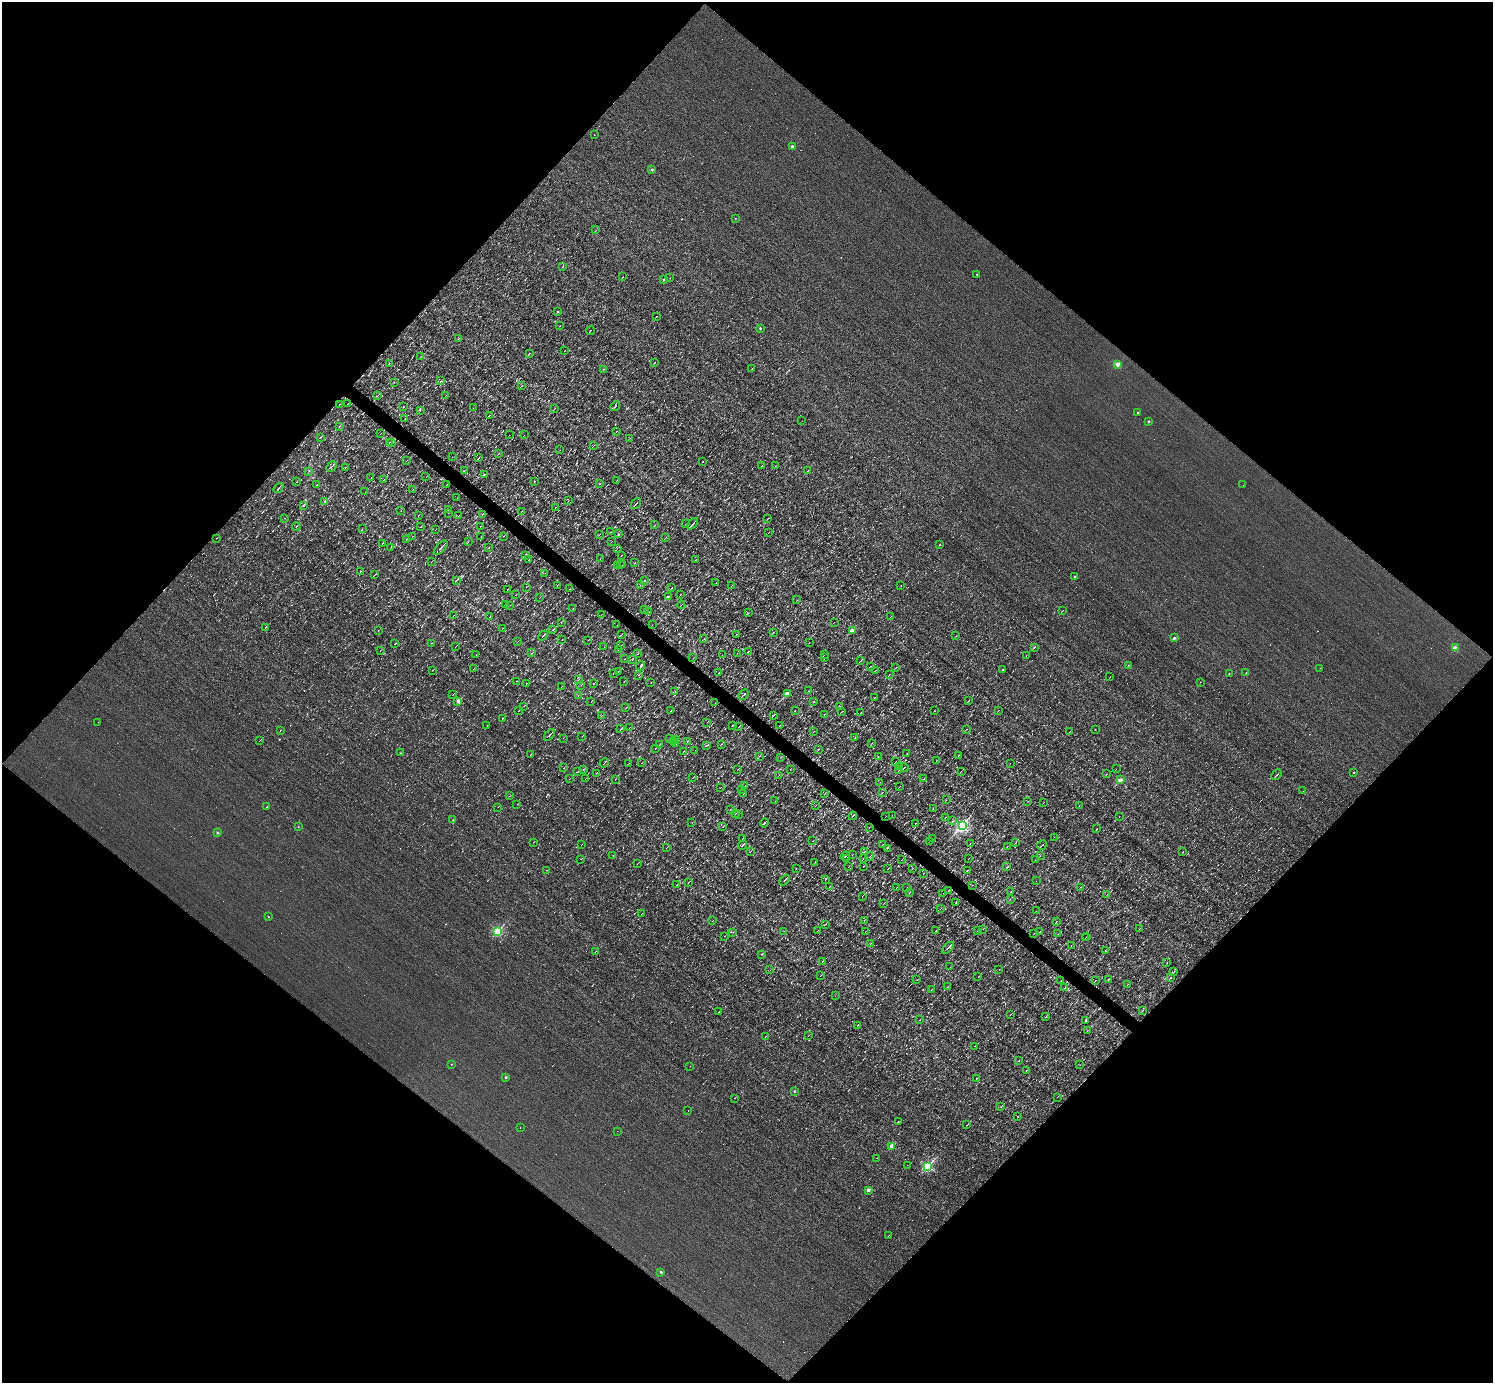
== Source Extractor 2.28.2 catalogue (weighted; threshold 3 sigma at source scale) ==
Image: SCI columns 1-5962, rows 294-5816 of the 5962 x 5967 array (HDU 1 of 3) = the unmasked area's bounding box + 8 px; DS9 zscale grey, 4 x 4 block average (1 PNG px = mean of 4 x 4 image px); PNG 1495 x 1385 px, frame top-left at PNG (2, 2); each listed source drawn as its Kron ellipse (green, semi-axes under 4 px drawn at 4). Shown black and unused: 51% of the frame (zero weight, under 3 of 4 exposures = <1% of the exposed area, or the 3 px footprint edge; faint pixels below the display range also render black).
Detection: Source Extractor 2.28.2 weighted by HDU 2 'WHT'. Background 8.55e-04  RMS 0.047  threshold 0.212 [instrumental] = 3 sigma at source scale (4.5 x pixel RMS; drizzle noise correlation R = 1.50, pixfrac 1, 0.05/0.05 arcsec/px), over >= 5 px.
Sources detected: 1114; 97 too faint to see at this stretch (4 x 4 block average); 38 cosmic-ray / hot-pixel residue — neither listed nor drawn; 14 coinciding with a brighter row at this scale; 4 inside a brighter listed object's ellipse — not listed separately; of the other 961, all 500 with FLUX_AUTO >= 5.89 (the completeness limit of this list) listed and drawn (461 fainter detections not listed), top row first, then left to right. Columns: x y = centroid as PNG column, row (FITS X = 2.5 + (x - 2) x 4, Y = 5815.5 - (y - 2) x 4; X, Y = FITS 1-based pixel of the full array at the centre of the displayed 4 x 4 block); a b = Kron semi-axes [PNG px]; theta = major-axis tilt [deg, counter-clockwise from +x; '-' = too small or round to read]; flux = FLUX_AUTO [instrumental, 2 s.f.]
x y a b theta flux
594 135 2 2 - 30
792 146 2 2 - 190
652 170 2 2 - 160
736 218 2 2 - 8.8
596 230 2 2 - 6.9
563 266 2 2 - 9
977 274 2 2 - 54
622 277 2 2 - 8.5
670 278 2 2 - 6.9
664 279 2 2 - 49
558 311 2 2 - 74
656 316 3 2 - 11
560 326 2 2 - 6.8
760 328 2 2 - 100
590 331 4 2 - 19
459 339 3 2 - 15
565 350 2 2 - 6.5
529 353 3 2 - 12
421 357 2 2 - 8.2
655 362 2 2 - 9.7
389 363 2 2 - 8.2
1117 364 2 2 - 600
752 368 2 2 - 6.9
603 369 3 2 - 12
441 381 2 2 - 9.6
394 382 2 2 - 7.7
521 386 3 2 - 9.4
378 395 2 2 - 8
446 395 2 2 - 6
339 404 2 2 - 7.8
347 404 2 2 - 9.6
615 406 5 2 - 17
404 407 2 2 - 21
473 408 2 2 - 9.5
554 409 2 2 - 8
420 411 2 2 - 6.4
1137 413 2 2 - 35
489 415 3 2 - 17
405 418 2 2 - 7.7
802 421 2 2 - 7.5
1149 421 2 2 - 120
339 426 2 2 - 11
616 431 2 2 - 7.9
380 434 2 2 - 6
509 435 2 2 - 6.3
524 435 2 2 - 6.8
320 438 4 2 - 19
630 438 2 2 - 19
389 442 2 2 - 5.9
392 443 2 2 - 13
594 446 3 2 - 18
560 450 2 2 - 6.1
498 454 2 2 - 9.6
452 457 2 2 - 7.3
479 458 3 2 - 21
406 461 2 2 - 6.1
703 461 2 2 - 9.5
762 466 2 2 - 240
775 466 2 2 - 7.4
331 467 6 2 48 33
345 468 2 2 - 8.7
309 471 2 2 - 10
464 471 3 2 - 10
807 471 3 2 - 14
484 474 3 2 - 12
426 477 3 2 - 9
371 478 2 2 - 8.9
384 480 2 2 - 11
617 480 2 2 - 9.4
534 481 2 2 - 9
297 482 2 2 - 6.8
600 484 2 2 - 7.4
316 485 3 2 - 15
446 485 2 2 - 7.5
1243 485 2 2 - 89
278 488 5 2 - 28
413 490 2 2 - 5.9
365 492 2 2 - 7.7
457 498 2 2 - 6.3
568 501 2 2 - 7.4
325 502 2 2 - 210
636 503 6 2 48 41
303 505 2 2 - 67
555 507 2 2 - 6.1
401 510 2 2 - 9.9
448 510 2 2 - 6.1
522 511 2 2 - 8.6
448 513 2 2 - 8.5
482 514 2 2 - 17
418 515 3 2 - 11
459 515 2 2 - 9.4
285 518 2 2 - 7
767 518 2 2 - 6.6
686 523 3 2 - 12
693 524 7 2 47 50
655 525 2 2 - 7.8
480 526 2 2 - 6
296 527 4 2 - 19
420 527 2 2 - 8.2
362 529 2 2 - 12
435 530 3 2 - 11
611 532 2 2 - 5.9
769 532 2 2 - 6.3
618 533 2 2 - 8.5
600 534 2 2 - 12
413 536 2 2 - 7.6
503 536 2 2 - 9.7
481 537 2 2 - 10
216 538 2 2 - 7.8
665 538 2 2 - 7.9
406 539 2 2 - 7
468 542 2 2 - 6.6
611 542 2 2 - 5.9
382 544 3 2 - 16
940 545 2 2 - 40
391 547 2 2 - 7.2
489 547 3 2 - 10
441 548 9 2 47 55
617 548 2 2 - 29
526 555 2 2 - 7.5
621 555 3 2 - 13
600 559 2 2 - 8.5
529 560 3 2 - 9.5
696 560 2 2 - 6.4
431 562 2 2 - 6.5
635 563 2 2 - 6.3
620 564 2 2 - 6
623 564 2 2 - 13
618 565 2 2 - 6.4
360 572 2 2 - 6.9
545 573 2 2 - 7.3
375 575 2 2 - 7.3
1075 576 2 2 - 99
456 581 3 2 - 27
644 581 2 2 - 170
716 583 2 2 - 7.2
641 584 4 2 - 16
557 585 2 2 - 7.7
732 585 2 2 - 6.8
901 586 2 2 - 11
526 587 2 2 - 7.5
671 588 3 2 - 14
508 589 3 2 - 11
569 589 3 2 - 8.4
681 594 2 2 - 7.7
516 595 2 2 - 8.6
668 596 2 2 - 130
540 597 2 2 - 6.1
797 600 2 2 - 12
505 604 3 2 - 16
510 605 2 2 - 6.6
681 605 4 2 - 9.6
573 609 2 2 - 6.6
645 610 2 2 - 6.8
1062 611 2 2 - 10
649 612 2 2 - 6.9
748 613 2 2 - 9.8
454 615 2 2 - 8.3
601 615 2 2 - 6.1
490 616 3 2 - 19
891 616 2 2 - 11
561 622 2 2 - 7.8
834 622 2 2 - 8.3
617 625 2 2 - 6.8
652 625 2 2 - 6.3
265 627 3 2 - 21
502 629 3 2 - 18
378 630 2 2 - 5.9
553 630 4 2 - 19
852 630 2 2 - 450
773 632 3 2 - 14
736 634 2 2 - 6.6
621 635 2 2 - 7.1
543 636 5 2 - 26
956 636 3 2 - 8.6
1174 638 2 2 - 150
704 639 3 2 - 9.4
562 640 2 2 - 6.5
588 640 2 2 - 10
517 642 2 2 - 7.4
809 642 2 2 - 7.8
432 643 2 2 - 6.8
395 644 2 2 - 13
621 645 2 2 - 7.6
455 647 3 2 - 14
604 647 2 2 - 7.5
1034 647 4 2 - 24
1455 648 2 2 - 580
618 649 3 2 - 11
380 651 2 2 - 6.2
749 651 2 2 - 14
532 653 4 2 - 15
737 653 2 2 - 6.6
638 654 3 2 - 9.8
825 654 2 2 - 6.6
476 655 2 2 - 8.1
722 655 2 2 - 9.7
1026 655 2 2 - 6.1
693 658 2 2 - 7.1
825 658 3 2 - 11
625 659 3 2 - 8.2
632 659 3 2 - 14
860 661 3 2 - 13
1128 665 2 2 - 6.9
640 666 5 2 - 21
870 666 3 2 - 9.9
896 667 2 2 - 10
1320 668 2 2 - 10
474 669 2 2 - 6.5
432 670 2 2 - 10
876 670 2 2 - 8.2
1002 670 2 2 - 20
618 671 2 2 - 7.6
613 673 3 2 - 15
719 673 3 2 - 20
1229 673 2 2 - 23
1246 673 2 2 - 12
638 675 2 2 - 8.4
889 675 2 2 - 10
1110 677 2 2 - 8.7
578 680 2 2 - 6.5
517 681 2 2 - 6.2
624 681 2 2 - 8.4
1200 682 2 2 - 6.6
651 683 2 2 - 8.3
526 684 2 2 - 6.1
593 684 2 2 - 7.4
581 685 2 2 - 6.7
561 687 3 2 - 9.2
809 691 2 2 - 7.1
675 692 2 2 - 12
787 693 2 2 - 400
453 694 2 2 - 6.8
578 695 2 2 - 6.3
743 695 5 2 - 51
875 697 2 2 - 6.5
458 701 2 2 - 370
968 701 2 2 - 8
591 702 2 2 - 6.8
814 702 2 2 - 9.7
715 703 2 2 - 11
524 706 2 2 - 9.1
840 706 4 2 - 13
626 708 2 2 - 9.4
998 710 2 2 - 6.5
518 711 3 2 - 14
671 711 2 2 - 11
795 711 2 2 - 8.5
935 711 2 2 - 6.9
841 712 3 2 - 7.9
861 712 2 2 - 6.1
824 715 2 2 - 6.9
601 716 2 2 - 7.9
773 716 3 2 - 15
502 718 2 2 - 20
98 722 2 2 - 21
707 722 2 2 - 6.4
487 725 2 2 - 6.6
732 725 4 2 - 11
780 725 3 2 - 12
739 726 3 2 - 14
629 728 2 2 - 6.4
621 729 2 2 - 7.3
966 729 2 2 - 9.7
1095 729 2 2 - 6.4
280 730 2 2 - 7.5
814 731 2 2 - 7.8
1070 731 2 2 - 6.9
549 735 7 2 47 46
582 736 2 2 - 7.3
563 738 2 2 - 6.9
855 738 2 2 - 6.3
670 739 3 2 - 16
676 739 2 2 - 9.8
260 741 3 2 - 9.8
674 741 2 2 - 6.1
687 741 2 2 - 7.4
872 743 2 2 - 8.2
660 744 2 2 - 7.9
675 744 3 2 - 14
721 744 2 2 - 13
707 745 3 2 - 17
655 748 2 2 - 11
819 749 2 2 - 10
695 750 2 2 - 6.4
683 752 3 2 - 12
400 753 2 2 - 24
906 754 2 2 - 16
530 755 2 2 - 11
959 755 2 2 - 10
760 756 2 2 - 6.9
878 756 2 2 - 7.3
780 757 2 2 - 6.6
936 761 2 2 - 9.4
895 762 2 2 - 16
604 763 5 2 - 24
629 763 2 2 - 9.3
642 763 3 2 - 8.9
1010 763 2 2 - 6.7
899 766 4 2 - 8.7
564 768 2 2 - 6.3
904 768 4 2 - 21
583 769 2 2 - 7.1
790 769 2 2 - 8
1116 769 2 2 - 6
737 770 3 2 - 8.8
899 770 2 2 - 6.9
961 771 2 2 - 7.9
578 772 2 2 - 9.8
596 773 2 2 - 9.5
1353 773 2 2 - 100
1107 774 3 2 - 11
779 775 2 2 - 6.2
1277 775 6 2 47 30
585 778 2 2 - 6.6
692 778 3 2 - 10
569 779 2 2 - 7
615 779 2 2 - 7.2
924 779 3 2 - 13
1120 780 2 2 - 570
880 782 2 2 - 9.6
745 786 3 2 - 8.8
899 787 2 2 - 6.9
720 788 2 2 - 6
741 790 2 2 - 7.2
1303 791 2 2 - 33
883 792 4 2 - 13
743 793 2 2 - 8.2
825 793 2 2 - 6.8
509 796 2 2 - 6.7
946 800 2 2 - 6.7
775 801 2 2 - 6
1028 801 2 2 - 7
1044 802 2 2 - 8.1
517 804 2 2 - 6.9
1079 805 2 2 - 6.3
815 806 2 2 - 11
267 807 2 2 - 85
498 807 3 2 - 8.1
933 808 2 2 - 5.9
730 809 2 2 - 11
735 814 2 2 - 9.8
738 814 2 2 - 12
892 815 2 2 - 6.2
853 816 4 2 - 75
886 816 2 2 - 7
945 817 3 2 - 10
1119 817 2 2 - 6.5
453 820 2 2 - 10
953 821 2 2 - 7.3
692 822 2 2 - 7
764 823 4 2 - 24
916 823 2 2 - 6.5
962 825 2 2 - 6400
298 827 2 2 - 33
723 827 2 2 - 7.4
869 828 2 2 - 6.3
1097 829 2 2 - 13
217 833 2 2 - 160
1054 837 2 2 - 6.9
932 838 2 2 - 7.6
742 839 2 2 - 9.8
813 841 2 2 - 29
930 841 2 2 - 6
533 842 3 2 - 8.5
970 843 2 2 - 6.6
1016 843 3 2 - 6.5
581 845 2 2 - 6.1
742 845 5 2 - 26
882 845 2 2 - 7.8
1042 845 5 2 - 32
1007 846 2 2 - 6.7
666 848 2 2 - 12
887 848 2 2 - 11
865 851 2 2 - 6.5
750 852 3 2 - 16
1183 852 3 2 - 11
613 855 2 2 - 9.9
852 855 2 2 - 7.6
846 856 4 2 - 25
870 856 4 2 - 19
1040 856 2 2 - 5.9
863 858 3 2 - 24
968 858 2 2 - 6.5
581 859 2 2 - 6.6
847 859 2 2 - 7.6
901 860 2 2 - 6
1035 860 2 2 - 6.2
815 862 2 2 - 6.3
637 864 2 2 - 6.6
863 866 2 2 - 7.1
849 867 2 2 - 6
1007 867 2 2 - 8.2
796 868 2 2 - 6
912 868 2 2 - 6.1
888 869 3 2 - 14
547 870 2 2 - 15
967 870 2 2 - 40
923 874 2 2 - 9.1
825 879 3 2 - 8.7
785 880 6 2 46 29
1036 881 2 2 - 15
689 882 3 2 - 21
677 885 2 2 - 7.9
972 885 2 2 - 7.5
829 887 3 2 - 10
896 887 2 2 - 7.1
1080 887 2 2 - 8.4
907 888 2 2 - 8.4
949 891 2 2 - 8
910 892 2 2 - 9
1011 892 3 2 - 22
943 893 2 2 - 6
1107 894 2 2 - 7.2
862 896 2 2 - 8.7
1010 899 2 2 - 7
956 903 3 2 - 13
883 904 3 2 - 14
940 909 2 2 - 6.2
1036 911 2 2 - 6.7
642 914 2 2 - 9.2
268 917 2 2 - 31
712 921 2 2 - 6.4
864 921 3 2 - 13
1057 921 2 2 - 7.4
825 924 3 2 - 14
1140 928 3 2 - 15
983 929 2 2 - 6.4
497 931 2 2 - 3200
784 931 2 2 - 28
817 931 2 2 - 11
935 931 2 2 - 8.6
978 931 2 2 - 12
733 932 3 2 - 7.8
865 932 2 2 - 6
1040 932 2 2 - 12
1034 933 3 2 - 8.7
1058 934 2 2 - 9.3
724 936 3 2 - 6.9
1087 936 2 2 - 34
1085 938 2 2 - 7.3
871 943 3 2 - 9.8
1071 946 2 2 - 7.2
948 948 7 2 46 77
595 951 2 2 - 9.1
1105 951 2 2 - 9.4
762 954 3 2 - 12
822 961 2 2 - 8.9
1167 962 2 2 - 11
950 967 2 2 - 7.2
770 970 2 2 - 14
999 970 2 2 - 6.2
1174 972 2 2 - 6
821 975 2 2 - 8.5
978 977 2 2 - 6.1
1171 977 2 2 - 18
1108 979 4 2 - 16
917 980 3 2 - 7.4
1061 981 2 2 - 7.1
1095 981 2 2 - 11
1127 984 2 2 - 7.6
948 986 2 2 - 7.9
1065 988 2 2 - 10
931 990 2 2 - 6.1
835 996 2 2 - 15
1142 1010 2 2 - 8
719 1012 4 2 - 14
1010 1014 3 2 - 14
1045 1017 3 2 - 15
920 1020 2 2 - 21
1085 1020 2 2 - 69
857 1025 2 2 - 11
1087 1031 2 2 - 6.7
808 1036 2 2 - 6
765 1037 3 2 - 9.6
974 1046 2 2 - 8
1019 1060 2 2 - 11
451 1064 2 2 - 16
1080 1065 2 2 - 6.2
690 1066 2 2 - 32
1026 1070 3 2 - 7.7
506 1077 2 2 - 100
976 1078 2 2 - 7.7
794 1091 2 2 - 96
1057 1097 2 2 - 7.6
734 1098 2 2 - 6
1001 1107 3 2 - 17
688 1111 2 2 - 25
1018 1117 2 2 - 6.5
898 1122 2 2 - 12
967 1125 3 2 - 14
520 1128 2 2 - 5.9
617 1131 2 2 - 23
891 1146 2 2 - 620
876 1158 2 2 - 8.6
907 1165 2 2 - 26
928 1166 2 2 - 3300
868 1190 2 2 - 350
888 1236 3 2 - 8.5
661 1272 2 2 - 150
Diffuse or blended objects may show on this block-average render without a row.